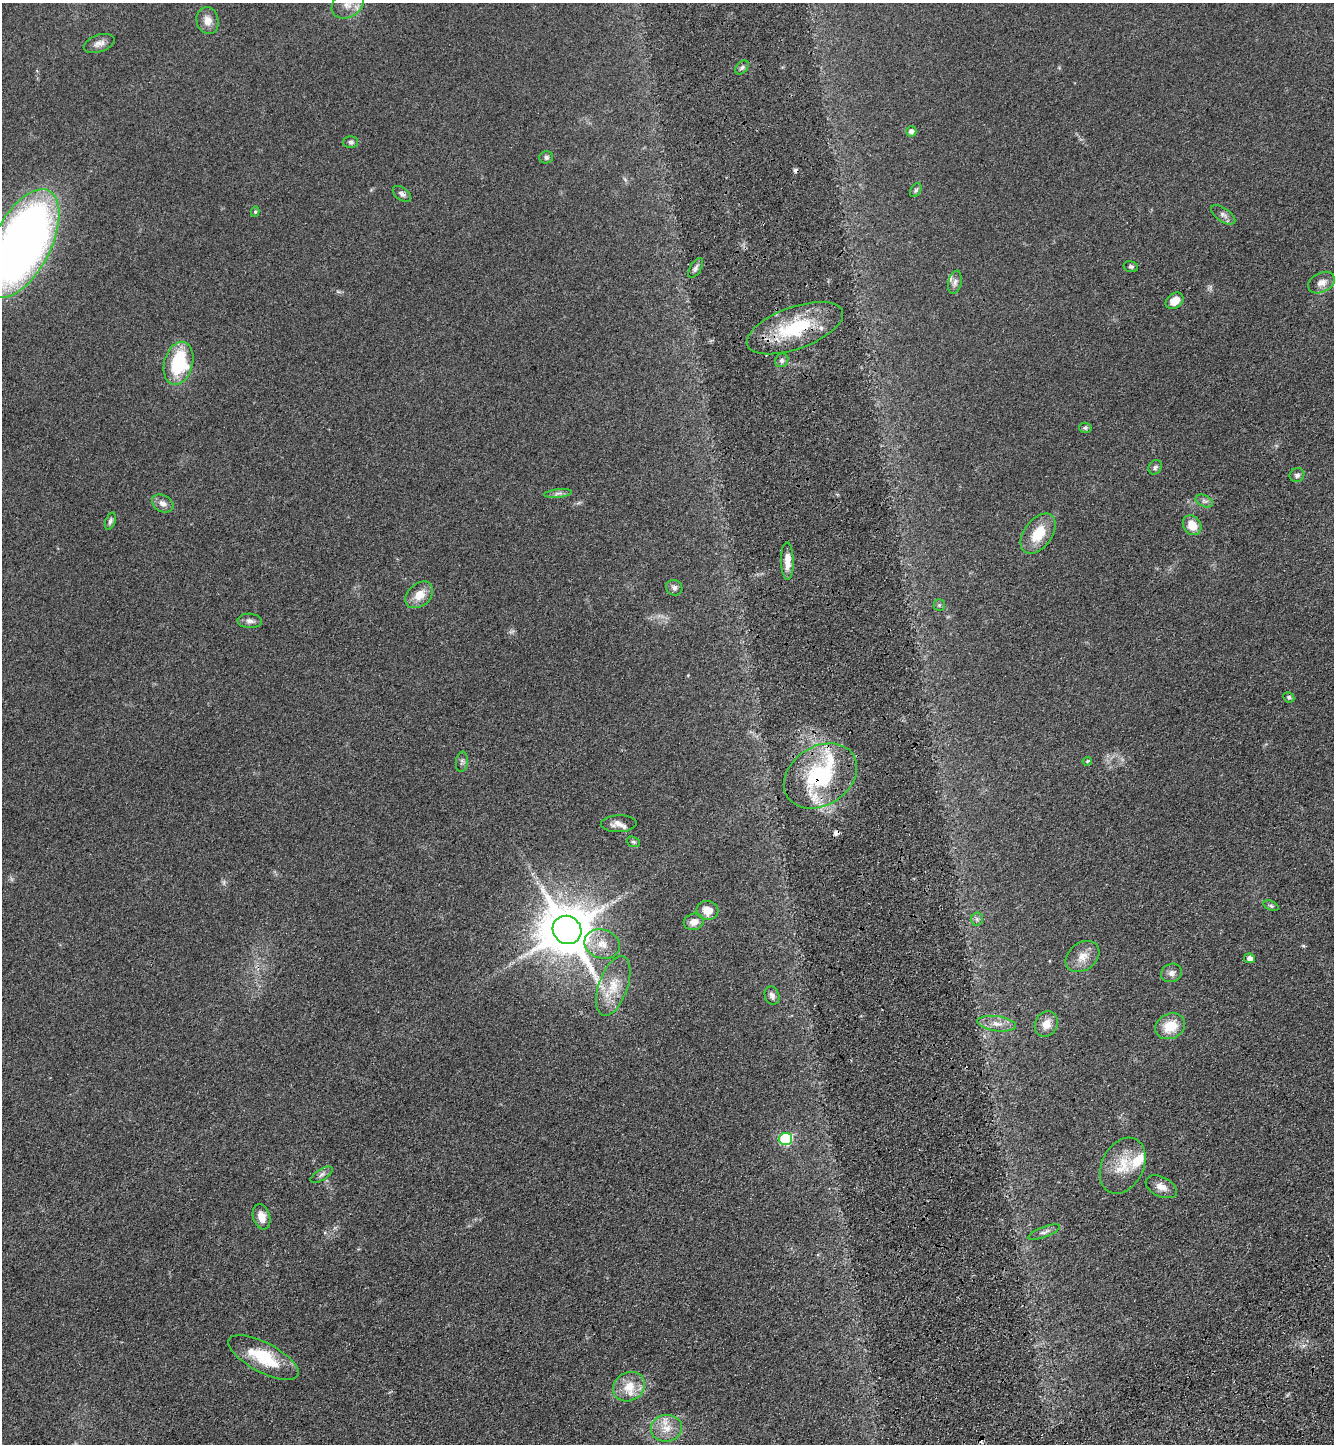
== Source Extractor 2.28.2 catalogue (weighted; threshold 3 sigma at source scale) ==
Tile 6 of 4 x 4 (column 2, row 2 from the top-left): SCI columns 1696-3027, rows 2992-4433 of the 5920 x 5981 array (HDU 1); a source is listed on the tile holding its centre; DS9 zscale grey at full resolution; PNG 1336 x 1446 px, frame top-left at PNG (2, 3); each listed source drawn as its Kron ellipse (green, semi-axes under 4 px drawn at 4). Shown black and unused: <1% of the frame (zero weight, under 3 of 4 exposures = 6% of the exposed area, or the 3 px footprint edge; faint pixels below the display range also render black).
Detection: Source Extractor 2.28.2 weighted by HDU 2 'WHT'; one run over the whole footprint, this tile lists its part. Background 0.0839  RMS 0.0066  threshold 0.0297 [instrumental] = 3 sigma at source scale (4.5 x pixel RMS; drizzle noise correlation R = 1.50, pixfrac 1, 0.05/0.05 arcsec/px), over >= 5 px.
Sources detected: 71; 1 too faint to see at this stretch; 3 cosmic-ray / hot-pixel residue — neither listed nor drawn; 4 inside a brighter listed object's ellipse — not listed separately; the other 63 listed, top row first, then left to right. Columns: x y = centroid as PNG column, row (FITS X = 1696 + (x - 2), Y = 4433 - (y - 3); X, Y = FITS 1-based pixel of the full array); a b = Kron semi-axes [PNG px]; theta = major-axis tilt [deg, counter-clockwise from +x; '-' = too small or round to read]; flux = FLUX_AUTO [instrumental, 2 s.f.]
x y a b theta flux
348 4 17 13 32 7.5
208 21 13 11 -76 5.8
99 43 16 8 19 3.9
742 68 8 5 49 1.6
911 131 5 5 - 2.6
350 142 7 6 - 1.5
546 157 7 6 - 1.6
916 190 7 5 60 1.2
402 194 10 6 -37 2.3
255 212 5 4 - 0.99
1223 215 14 6 -35 2.9
22 244 59 28 63 510
1131 267 7 5 -11 1.3
696 268 11 5 60 2.1
955 282 12 6 78 2.5
1322 283 14 9 27 5.2
1175 301 10 7 36 7.8
795 328 50 21 20 48
782 360 7 6 - 2
178 363 22 14 75 45
1085 428 6 5 - 1.1
1155 467 7 6 - 1.7
1297 475 7 7 - 2.1
558 493 14 4 6 2.1
1204 501 9 5 -23 2.1
163 503 11 8 -29 4
110 521 9 5 70 1.8
1192 525 10 8 -54 9.5
1038 534 22 14 54 17
787 561 19 6 -89 6.5
674 588 8 7 - 2.4
419 595 15 11 41 8.9
939 605 6 5 - 1.1
250 621 12 7 -3 2.8
1289 697 5 5 - 1.5
1087 761 5 4 - 0.82
462 762 10 6 82 2
820 776 39 29 33 63
619 824 18 8 2 4.7
633 842 7 5 -20 1.1
1271 906 8 4 -22 1.3
707 910 11 9 -11 7.8
977 919 6 6 - 1.7
694 922 10 8 12 5.1
567 930 15 13 -44 3500
602 944 18 14 -19 11
1083 957 18 13 37 7.8
1250 958 5 5 - 3.2
1171 973 10 9 - 3.2
613 986 31 14 70 17
772 996 9 7 -72 2.7
997 1024 19 7 -7 6.2
1046 1024 13 11 63 6.7
1170 1026 15 12 26 15
785 1139 7 6 - 72
1123 1166 30 21 63 19
322 1175 12 5 32 2.2
1161 1187 17 10 -26 5.1
261 1217 13 8 -73 6.2
1044 1232 17 5 20 2.5
263 1357 39 15 -28 28
629 1387 16 14 31 12
666 1428 15 13 9 9.6
Overlapping masked pixels (flux is a lower limit): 2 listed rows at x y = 795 328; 820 776
Isophote crosses this tile's border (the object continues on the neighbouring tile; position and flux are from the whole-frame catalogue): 2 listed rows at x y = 348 4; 22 244